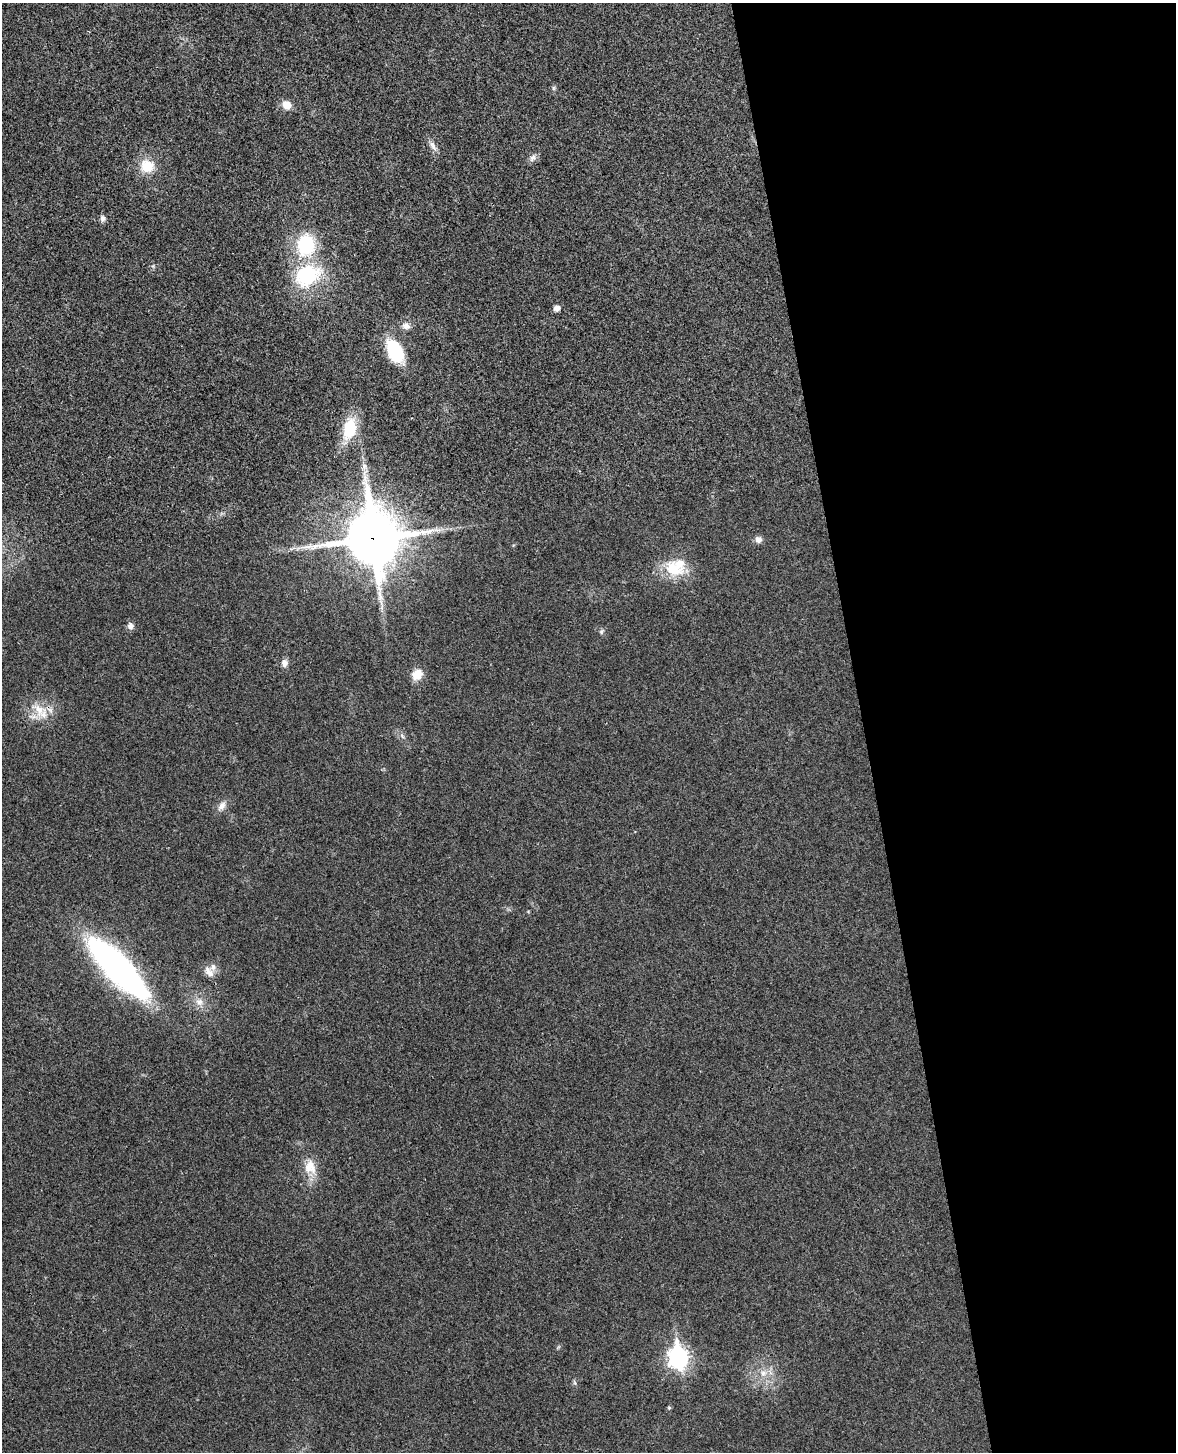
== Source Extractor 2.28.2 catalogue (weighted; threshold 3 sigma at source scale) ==
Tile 8 of 4 x 3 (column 4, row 2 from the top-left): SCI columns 3579-4752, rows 1594-3043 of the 4811 x 4744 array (HDU 1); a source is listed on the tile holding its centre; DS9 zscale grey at full resolution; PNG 1178 x 1454 px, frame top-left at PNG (2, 3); no overlay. Shown black and unused: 27% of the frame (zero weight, under 3 of 4 exposures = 6% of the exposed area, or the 3 px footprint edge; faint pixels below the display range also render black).
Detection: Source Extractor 2.28.2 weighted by HDU 2 'WHT'; one run over the whole footprint, this tile lists its part. Background 0.0202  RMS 0.0063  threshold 0.0282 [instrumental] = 3 sigma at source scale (4.5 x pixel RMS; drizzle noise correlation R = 1.50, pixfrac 1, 0.05/0.05 arcsec/px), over >= 5 px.
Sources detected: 32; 2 inside a brighter listed object's ellipse — not listed separately; the other 30 listed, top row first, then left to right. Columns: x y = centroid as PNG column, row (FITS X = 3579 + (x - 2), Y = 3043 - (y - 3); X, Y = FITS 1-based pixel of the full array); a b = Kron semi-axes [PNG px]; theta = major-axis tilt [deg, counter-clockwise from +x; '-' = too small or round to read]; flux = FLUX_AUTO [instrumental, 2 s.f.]
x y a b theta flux
553 88 7 4 90 1
287 105 8 7 - 8.4
433 146 15 7 -64 3.5
533 158 12 7 58 2.6
147 166 15 14 - 15
102 218 9 6 -84 2
306 245 24 19 84 40
307 275 30 23 31 48
557 308 7 6 - 2.9
406 326 11 8 -13 3.4
395 351 27 15 -61 30
349 428 30 16 77 21
373 538 22 19 -81 2700
758 539 9 8 - 3
673 569 22 16 -21 22
130 626 8 7 - 3.1
601 632 7 6 - 1.2
284 663 8 7 - 3.6
417 675 14 11 51 7.5
39 710 24 16 -55 14
402 736 8 3 -45 1.1
222 806 14 8 51 3.8
117 968 65 19 -46 260
209 972 17 9 -53 5
199 1002 11 10 - 4.8
310 1167 21 16 -71 11
678 1357 10 8 -84 250
763 1373 9 8 - 4
574 1382 7 4 -71 0.94
669 1408 5 5 - 0.75
Overlapping masked pixels (flux is a lower limit): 2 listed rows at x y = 373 538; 39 710